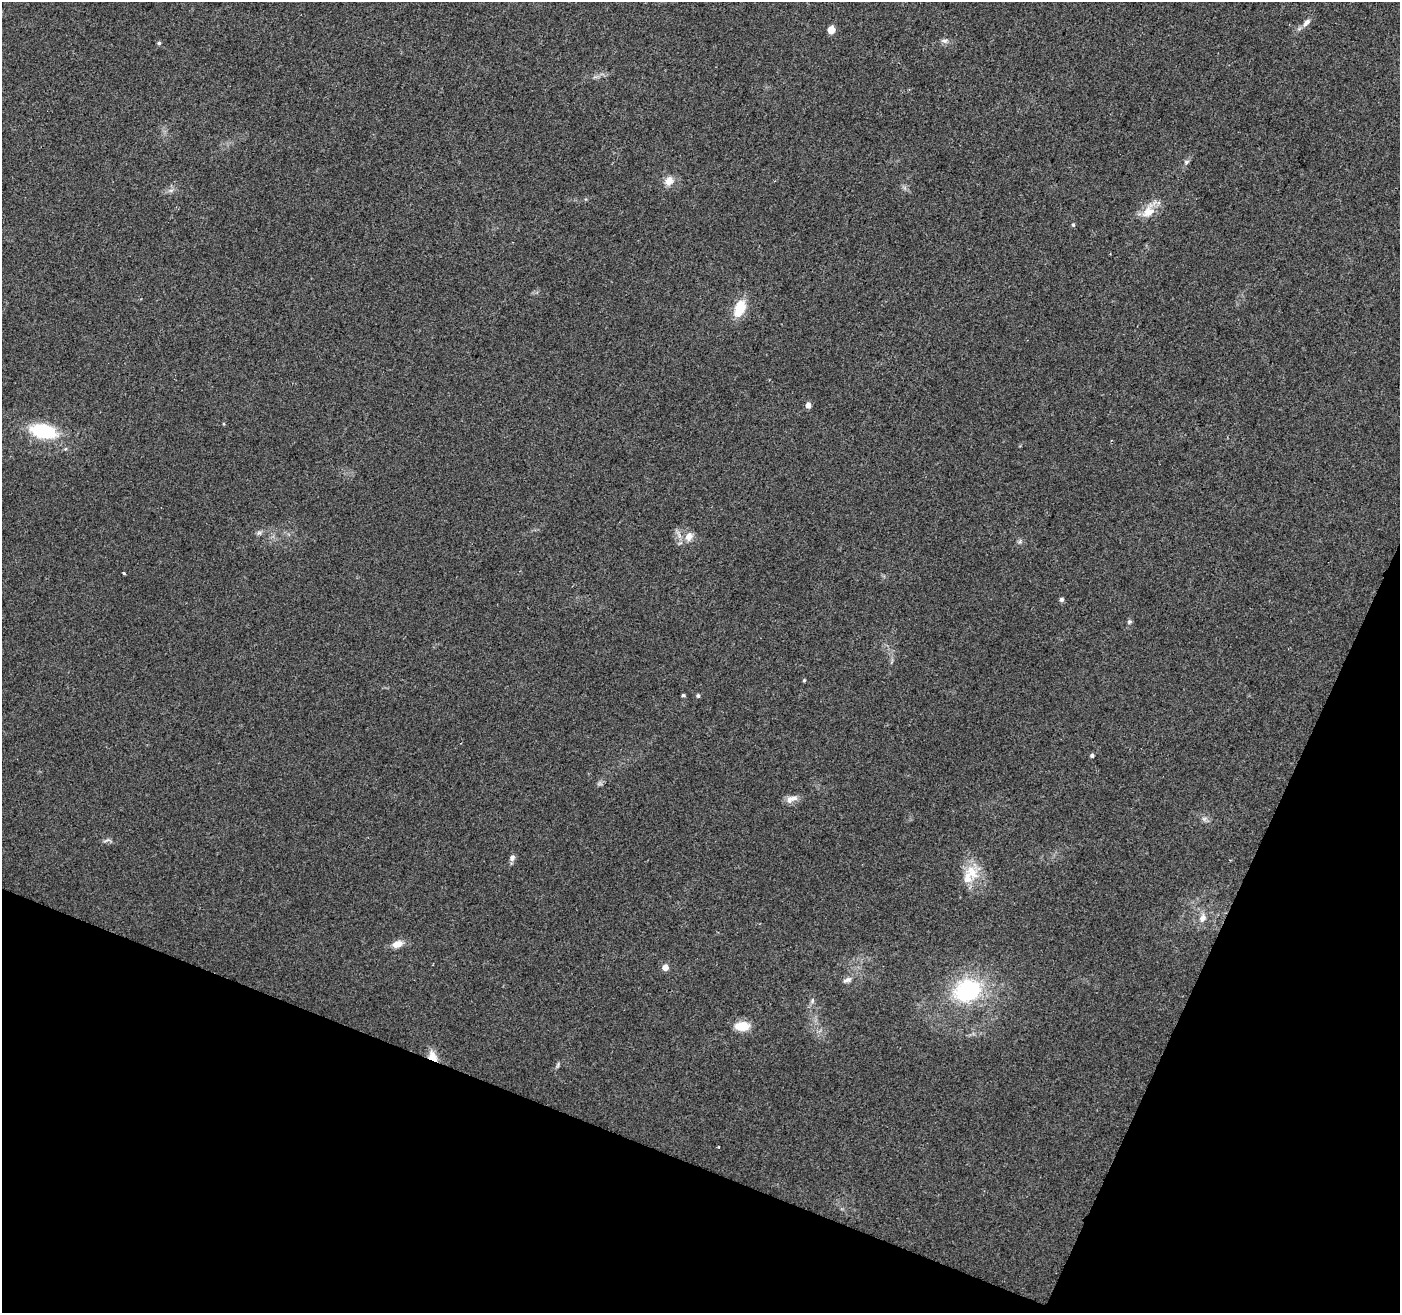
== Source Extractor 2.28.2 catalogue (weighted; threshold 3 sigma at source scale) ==
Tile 15 of 4 x 4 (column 3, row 4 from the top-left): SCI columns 2797-4194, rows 209-1519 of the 5600 x 5726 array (HDU 1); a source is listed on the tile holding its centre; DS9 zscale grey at full resolution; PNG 1402 x 1315 px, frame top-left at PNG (2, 2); no overlay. Shown black and unused: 20% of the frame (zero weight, under 2 of 3 exposures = <1% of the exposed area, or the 3 px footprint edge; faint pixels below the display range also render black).
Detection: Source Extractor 2.28.2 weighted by HDU 2 'WHT'; one run over the whole footprint, this tile lists its part. Background 0.0484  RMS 0.0068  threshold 0.0306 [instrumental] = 3 sigma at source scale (4.5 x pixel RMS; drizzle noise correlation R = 1.50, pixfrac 1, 0.0396/0.0396 arcsec/px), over >= 5 px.
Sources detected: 37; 1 inside a brighter listed object's ellipse — not listed separately; the other 36 listed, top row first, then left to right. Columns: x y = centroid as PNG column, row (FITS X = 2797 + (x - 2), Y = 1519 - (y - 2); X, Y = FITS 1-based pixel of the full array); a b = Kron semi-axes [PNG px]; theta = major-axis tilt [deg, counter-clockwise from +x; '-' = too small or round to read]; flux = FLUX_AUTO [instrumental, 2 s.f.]
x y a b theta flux
1306 22 14 7 49 3.7
831 30 5 5 - 12
944 41 9 6 -6 2.2
159 43 5 4 - 1.1
1186 162 7 5 17 1.5
669 181 12 10 63 6.2
171 190 7 4 18 1.6
1148 211 22 14 49 11
1073 225 5 4 - 0.95
740 308 16 10 68 19
808 405 5 4 - 4.2
43 431 26 14 -12 41
259 533 7 5 28 1.5
689 536 14 11 62 5.8
1020 541 7 4 71 1.2
124 573 3 3 - 2.4
1062 600 5 5 - 1.8
1129 622 7 6 - 1.3
804 680 4 3 - 0.83
683 695 4 3 - 1.3
698 696 4 4 - 1.2
1092 756 4 4 - 1.4
792 799 17 8 18 5
1204 819 8 6 18 2
107 840 13 3 19 1.4
512 858 9 7 48 2.5
972 872 24 14 -60 15
1203 918 11 9 66 5
397 944 12 8 18 6.6
665 967 5 5 - 6.1
847 980 13 6 23 2.8
967 990 29 23 19 67
812 1001 7 5 80 1.5
742 1026 14 9 2 14
433 1056 13 8 -60 9.6
558 1064 8 3 71 1.2
Overlapping masked pixels (flux is a lower limit): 1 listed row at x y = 433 1056